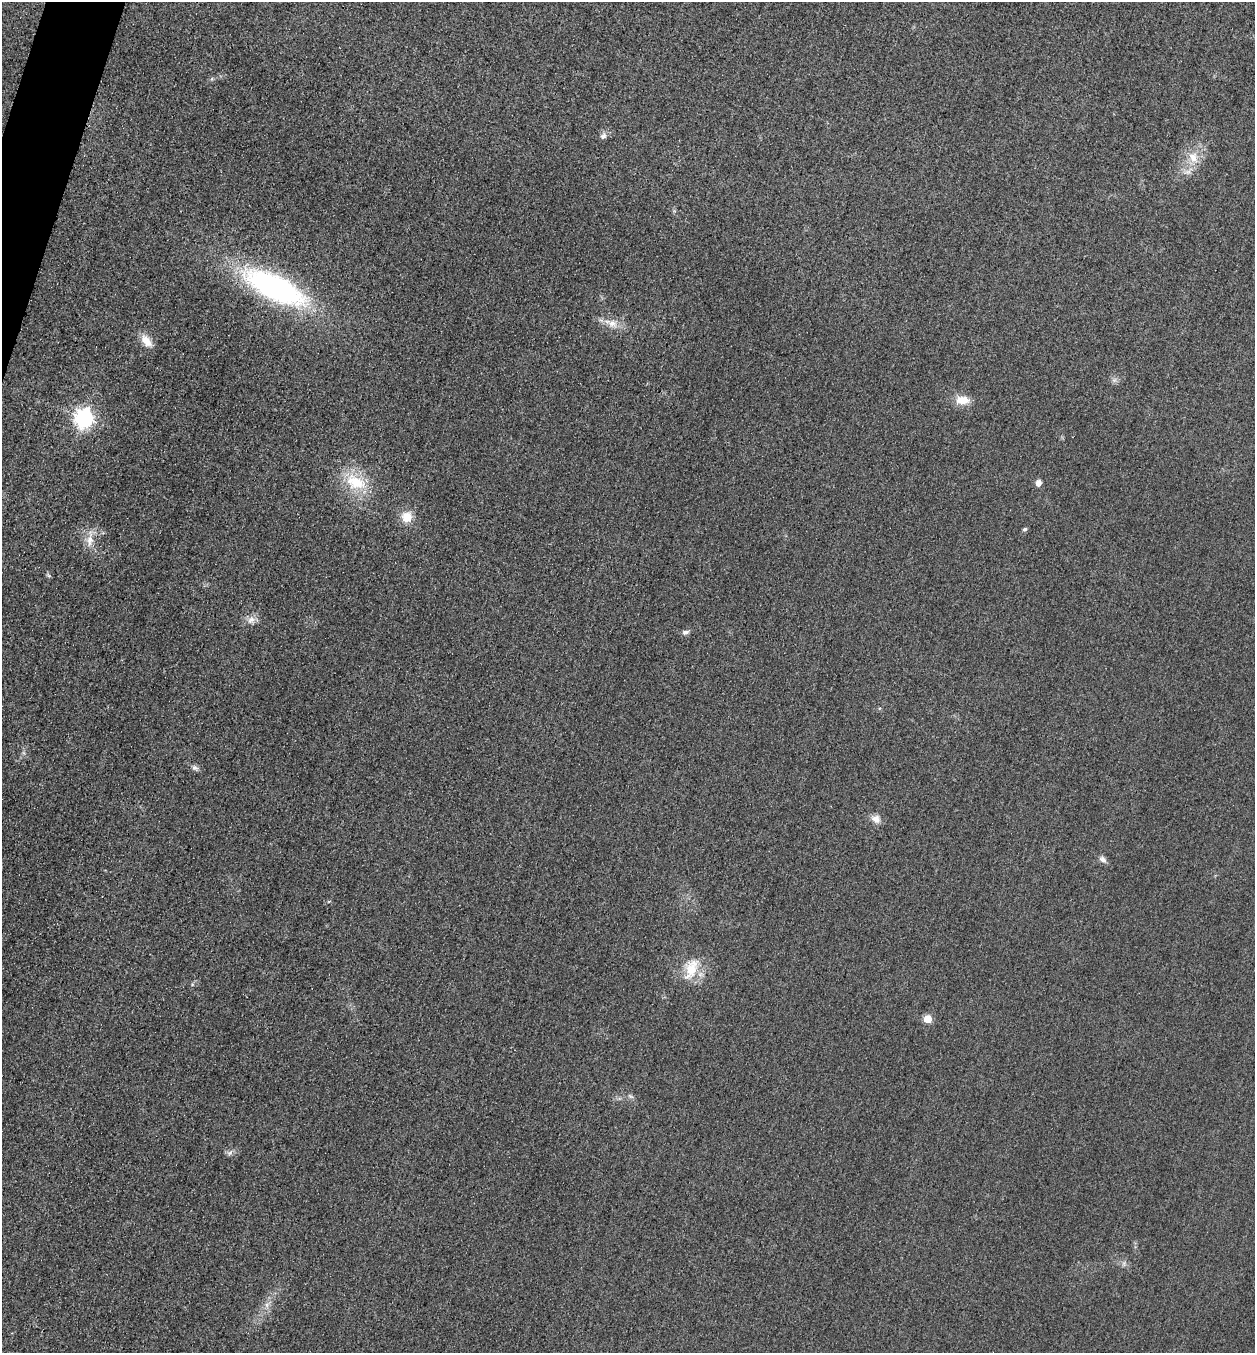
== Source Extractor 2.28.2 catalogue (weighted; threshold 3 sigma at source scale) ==
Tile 11 of 4 x 4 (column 3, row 3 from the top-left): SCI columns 2668-3920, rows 1374-2724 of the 5463 x 5449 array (HDU 1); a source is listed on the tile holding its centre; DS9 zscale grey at full resolution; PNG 1257 x 1355 px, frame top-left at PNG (2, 2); no overlay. Shown black and unused: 1% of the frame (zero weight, under 3 of 4 exposures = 3% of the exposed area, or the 3 px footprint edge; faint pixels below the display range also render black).
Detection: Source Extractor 2.28.2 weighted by HDU 2 'WHT'; one run over the whole footprint, this tile lists its part. Background 0.0772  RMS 0.017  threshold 0.0761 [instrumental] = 3 sigma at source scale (4.5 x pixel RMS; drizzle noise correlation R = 1.50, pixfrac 1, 0.05/0.05 arcsec/px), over >= 5 px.
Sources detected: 24; all 24 listed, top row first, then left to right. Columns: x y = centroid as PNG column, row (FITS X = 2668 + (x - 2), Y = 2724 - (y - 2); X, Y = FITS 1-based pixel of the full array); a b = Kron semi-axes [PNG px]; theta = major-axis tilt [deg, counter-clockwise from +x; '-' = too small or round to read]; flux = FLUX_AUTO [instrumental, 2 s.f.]
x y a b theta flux
603 136 10 7 42 6.5
1193 158 16 11 -62 24
1187 172 11 6 9 7.9
275 287 58 21 -26 450
612 324 13 11 -36 16
146 341 16 9 -50 20
962 400 16 9 -2 25
84 418 7 7 - 740
355 482 32 19 -25 67
1038 483 5 5 - 14
407 517 12 12 - 26
1025 529 6 4 17 2.9
90 540 17 10 86 19
251 620 13 9 52 11
685 632 9 6 10 5.3
195 768 9 7 -23 5.2
876 819 13 10 -28 12
1103 859 11 7 -40 6.6
691 969 32 17 69 44
928 1019 5 5 - 50
630 1096 8 3 -19 3.1
230 1153 10 3 50 3.2
1124 1264 8 4 -90 3.7
267 1305 7 5 -89 4.9